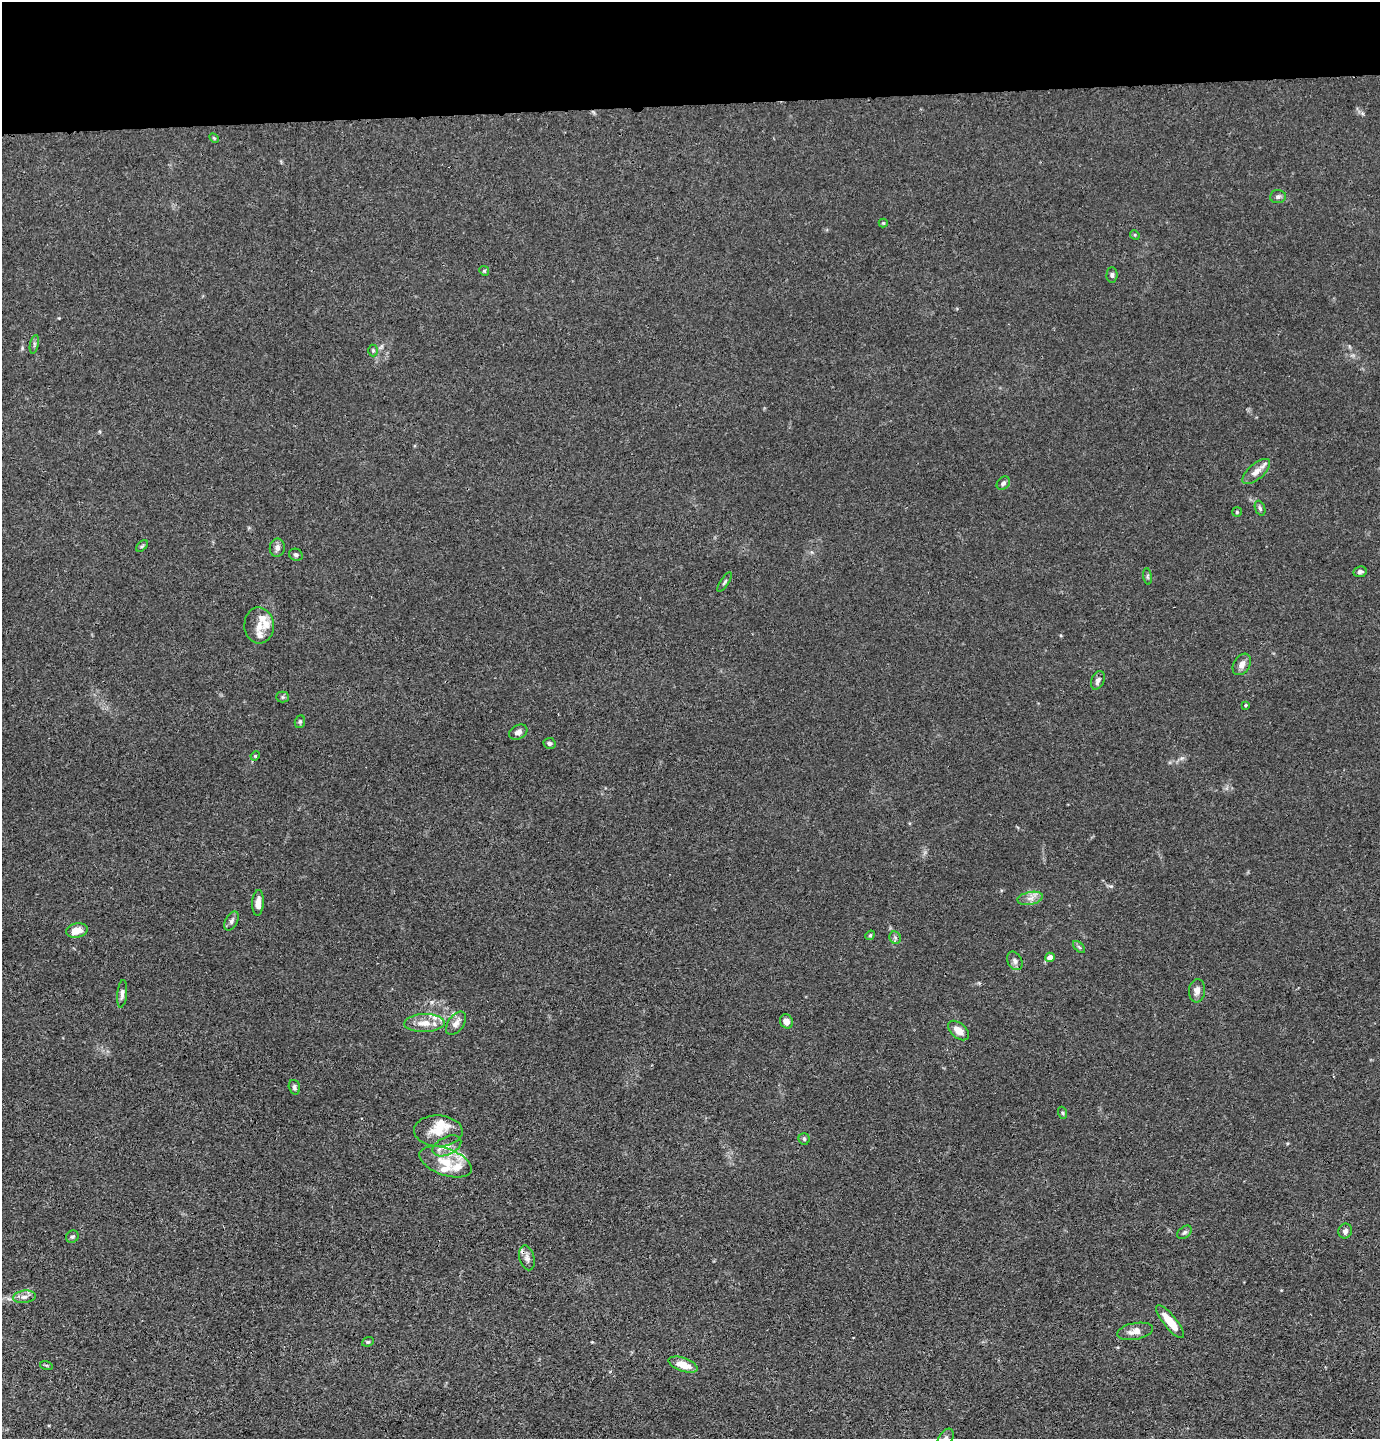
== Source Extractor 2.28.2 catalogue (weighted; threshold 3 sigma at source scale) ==
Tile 2 of 3 x 3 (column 2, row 1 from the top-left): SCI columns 1475-2852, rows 2895-4331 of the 4327 x 4353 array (HDU 1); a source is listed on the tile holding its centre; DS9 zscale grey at full resolution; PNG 1382 x 1441 px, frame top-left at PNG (2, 2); each listed source drawn as its Kron ellipse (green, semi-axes under 4 px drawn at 4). Shown black and unused: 7% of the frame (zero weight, under 3 of 4 exposures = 3% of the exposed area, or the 3 px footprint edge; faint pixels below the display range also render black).
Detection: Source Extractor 2.28.2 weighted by HDU 2 'WHT'; one run over the whole footprint, this tile lists its part. Background 0.0142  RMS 0.0028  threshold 0.0124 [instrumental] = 3 sigma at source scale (4.5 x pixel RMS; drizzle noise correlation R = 1.50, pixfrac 1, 0.05/0.05 arcsec/px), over >= 5 px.
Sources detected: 72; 1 cosmic-ray / hot-pixel residue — neither listed nor drawn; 12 inside a brighter listed object's ellipse — not listed separately; the other 59 listed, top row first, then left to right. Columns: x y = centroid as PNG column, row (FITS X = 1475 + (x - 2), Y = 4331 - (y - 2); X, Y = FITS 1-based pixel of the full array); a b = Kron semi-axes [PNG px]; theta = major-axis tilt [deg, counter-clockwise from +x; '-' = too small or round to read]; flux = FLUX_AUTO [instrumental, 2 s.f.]
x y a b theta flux
214 138 5 3 - 0.3
1278 197 8 6 5 0.78
883 223 4 4 - 0.26
1135 235 5 4 - 0.33
484 271 5 4 - 0.35
1112 275 7 5 89 0.68
34 344 9 4 78 0.56
373 350 6 5 - 0.46
1256 471 17 7 41 2.2
1003 483 7 6 - 0.79
1260 508 8 5 -69 0.59
1237 512 5 5 - 0.38
142 546 7 4 45 0.43
277 548 9 7 82 1.1
296 555 7 5 -26 0.62
1360 572 7 5 11 0.81
1148 576 8 4 -82 0.43
725 582 11 4 57 0.53
259 625 18 14 -87 3.3
1242 664 11 8 59 1.6
1098 680 10 6 66 1.1
282 697 6 5 - 0.5
1246 705 4 4 - 0.29
300 722 6 5 - 0.45
518 732 10 7 29 1.3
549 743 6 5 - 0.69
255 756 5 4 - 0.29
1030 898 13 6 11 1.7
258 903 13 5 87 1.9
231 921 10 6 61 0.87
77 930 11 7 12 3.3
870 935 5 4 - 0.39
895 938 6 5 - 0.56
1079 947 7 4 -45 0.44
1050 957 5 4 - 1.9
1015 961 10 7 -59 1
1197 991 11 8 86 1.5
122 994 14 5 84 1.1
786 1021 7 6 - 1.8
424 1023 20 9 1 3.8
456 1023 13 7 54 1.6
958 1031 12 7 -41 2.4
294 1087 7 5 -73 0.7
1063 1113 6 4 -71 0.36
438 1131 24 15 -2 5.5
804 1139 5 5 - 0.48
447 1146 15 9 26 2.3
446 1162 27 13 -20 6.5
1345 1231 7 6 - 0.96
1184 1232 8 5 39 0.61
72 1237 6 6 - 0.59
527 1258 12 7 -75 1.2
24 1297 11 6 7 1.3
1170 1322 20 6 -51 5.5
1135 1331 18 8 11 2.3
368 1342 6 4 20 0.4
46 1365 6 4 -18 0.31
683 1365 15 6 -19 3.8
946 1438 10 7 57 1.1
Isophote crosses this tile's border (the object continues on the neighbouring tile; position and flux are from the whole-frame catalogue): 1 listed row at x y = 946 1438